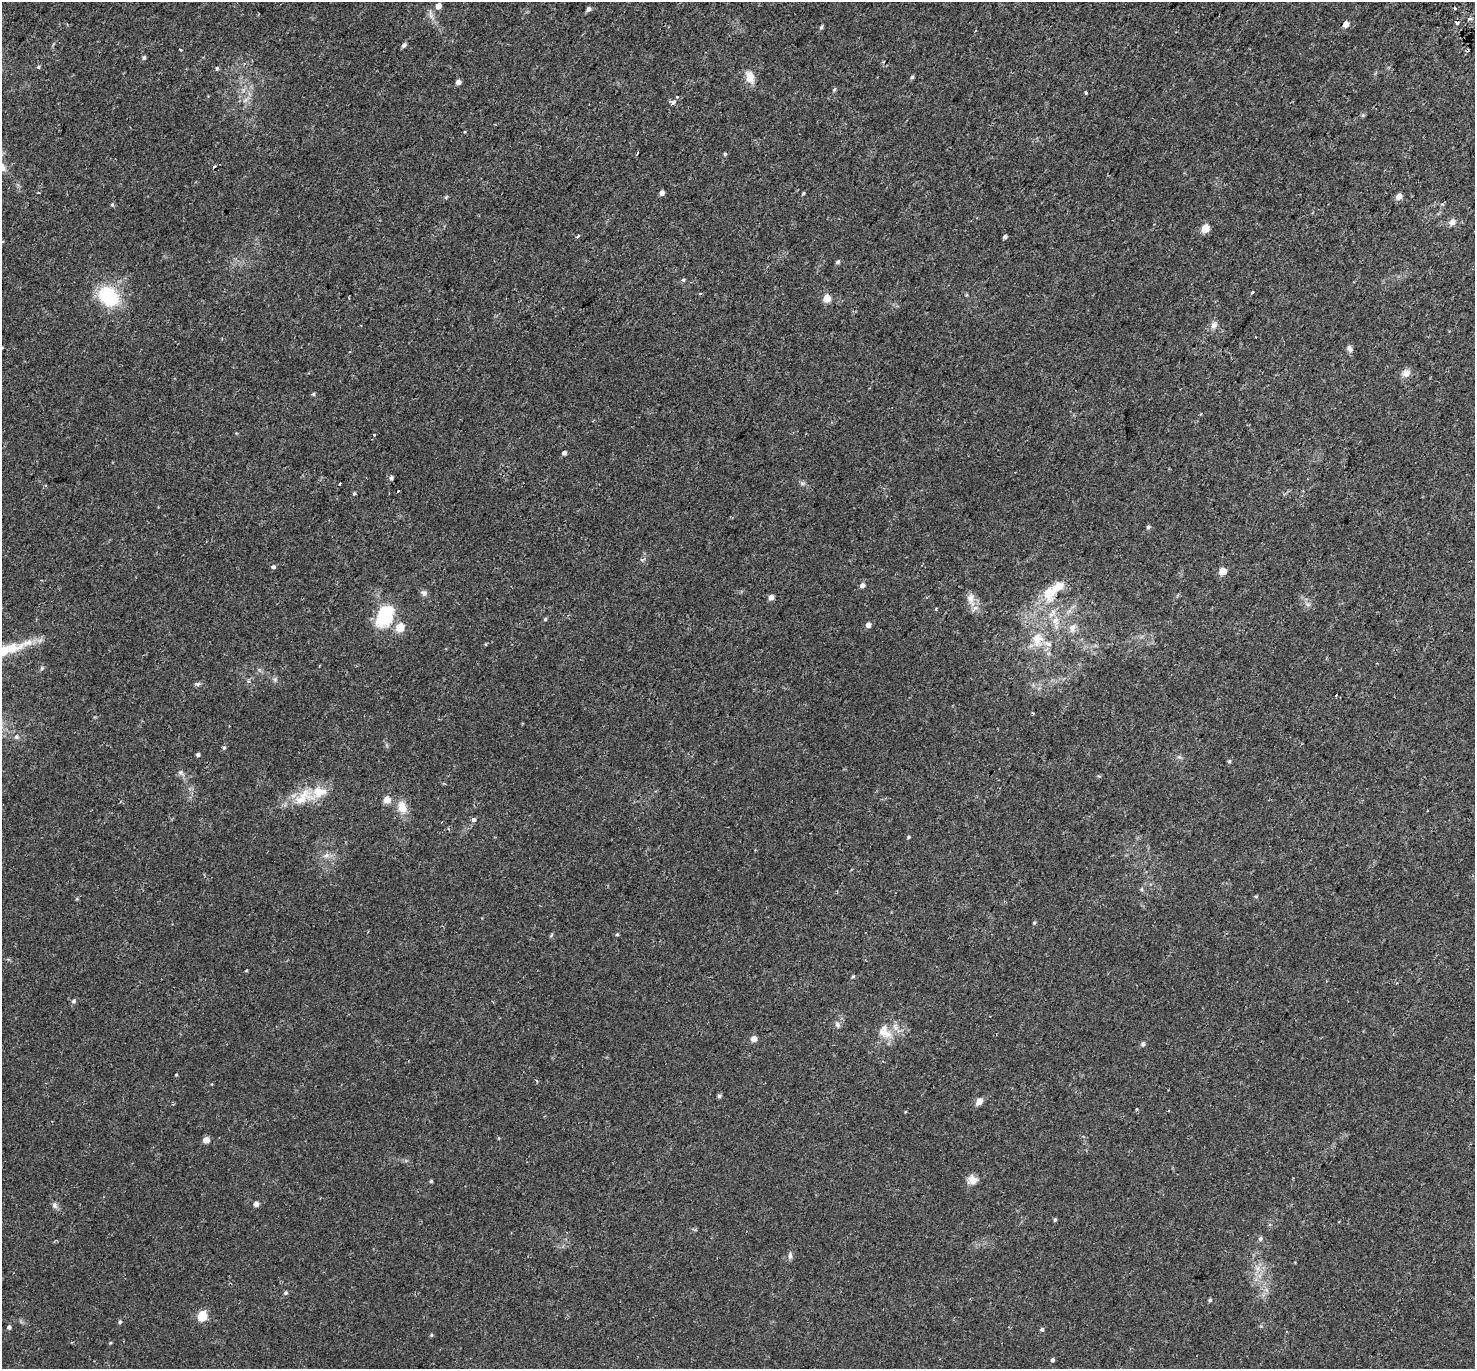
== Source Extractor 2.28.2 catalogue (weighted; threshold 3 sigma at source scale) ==
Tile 10 of 4 x 4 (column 2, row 3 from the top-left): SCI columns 1546-3018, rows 1655-3021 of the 6044 x 6110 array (HDU 1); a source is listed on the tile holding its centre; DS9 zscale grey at full resolution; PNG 1477 x 1371 px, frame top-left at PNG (2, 2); no overlay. Shown black and unused: <1% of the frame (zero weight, under 2 of 3 exposures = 5% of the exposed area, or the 3 px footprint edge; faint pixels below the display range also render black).
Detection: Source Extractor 2.28.2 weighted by HDU 2 'WHT'; one run over the whole footprint, this tile lists its part. Background 0.018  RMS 0.0031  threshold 0.0141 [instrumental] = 3 sigma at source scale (4.5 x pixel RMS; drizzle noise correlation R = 1.50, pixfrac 1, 0.0396/0.0396 arcsec/px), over >= 5 px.
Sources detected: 119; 4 cosmic-ray / hot-pixel residue — not listed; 3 inside a brighter listed object's ellipse — not listed separately; the other 112 listed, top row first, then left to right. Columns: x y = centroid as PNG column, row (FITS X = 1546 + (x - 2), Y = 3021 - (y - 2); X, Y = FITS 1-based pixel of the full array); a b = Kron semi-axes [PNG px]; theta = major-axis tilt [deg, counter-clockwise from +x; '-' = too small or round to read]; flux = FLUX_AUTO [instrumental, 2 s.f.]
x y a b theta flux
438 6 5 5 - 2.1
588 9 5 4 - 0.9
1454 9 3 3 - 1.2
1457 23 4 4 - 1.9
1345 24 5 4 - 2.7
821 27 6 4 60 0.46
404 45 6 4 46 0.88
181 50 3 2 - 0.39
144 57 6 4 74 0.47
38 67 5 4 - 0.39
217 68 6 4 -90 0.43
750 77 13 9 -72 3.7
912 77 5 5 - 0.41
458 82 5 4 - 1.6
243 90 7 4 89 0.7
834 90 6 4 61 0.44
1086 93 3 3 - 0.56
676 97 3 3 - 1
673 102 3 3 - 4.3
725 154 4 4 - 0.38
2 167 12 9 -58 2.3
214 167 4 3 - 0.28
38 192 3 3 - 0.74
662 193 5 4 - 1.2
803 193 4 3 - 0.33
1399 196 5 5 - 2.3
446 197 6 4 19 0.35
112 205 5 4 - 0.42
1452 222 8 7 - 1.4
1205 228 5 5 - 6.7
578 236 3 3 - 0.82
1005 237 4 4 - 0.69
837 262 6 5 - 0.53
683 280 5 4 - 0.42
1252 292 3 3 - 0.93
108 296 21 16 -40 18
827 298 5 5 - 6.3
1214 325 11 8 63 1.4
1349 349 10 7 -65 0.89
1406 373 10 8 35 1.9
313 394 5 4 - 0.44
374 435 3 3 - 0.69
564 453 4 4 - 0.78
391 478 6 5 - 0.58
802 483 7 4 -18 0.55
340 484 4 3 - 2.7
398 491 3 3 - 1.3
354 493 5 4 - 0.38
1148 527 5 4 - 0.5
274 567 4 3 - 1.7
1222 571 5 5 - 5.4
862 586 5 5 - 1
424 593 8 7 - 0.92
1050 593 23 16 69 7.2
771 597 5 4 - 1.6
971 599 19 10 -71 2.8
384 615 19 14 75 21
545 619 4 4 - 0.4
1055 621 12 11 - 3
868 625 5 4 - 1.5
400 628 5 5 - 8.7
1072 628 13 8 80 1.9
1037 639 20 15 84 5.9
2 651 58 13 20 15
42 668 6 5 - 0.45
275 680 6 5 - 0.58
198 684 7 5 -4 0.59
1336 695 3 2 - 0.62
1033 713 3 3 - 0.31
16 737 7 6 - 0.79
224 748 5 4 - 0.4
198 755 4 4 - 0.59
1229 761 6 4 67 0.44
181 773 8 7 - 0.85
302 798 33 14 42 7.6
387 800 5 5 - 4.1
402 807 15 11 -81 3.6
473 820 4 3 - 1.7
908 837 4 4 - 0.34
326 855 7 4 1 0.82
1256 896 5 3 - 0.32
1034 923 5 4 - 0.4
617 935 5 3 - 0.32
246 971 5 3 - 0.22
853 977 5 4 - 0.36
73 1001 6 6 - 0.64
837 1025 8 6 -59 0.81
885 1032 22 16 -54 5
754 1039 5 5 - 2.3
1143 1044 7 5 66 0.58
176 1075 3 3 - 0.26
719 1096 5 5 - 0.53
979 1101 9 7 47 1.6
1168 1111 3 2 - 0.23
206 1140 5 4 - 3.4
973 1180 11 11 - 2.2
431 1181 4 4 - 0.39
256 1204 5 5 - 1.6
54 1205 9 7 -71 0.94
1055 1220 4 4 - 0.43
1260 1239 6 5 - 0.62
790 1256 10 5 85 0.8
1258 1268 7 4 71 0.95
285 1293 5 5 - 0.54
1210 1300 5 4 - 0.46
202 1316 5 5 - 14
120 1322 5 4 - 0.45
9 1327 5 4 - 0.73
1042 1329 5 4 - 0.51
431 1335 4 4 - 0.35
110 1343 4 3 - 0.26
1052 1360 5 4 - 0.57
Isophote crosses this tile's border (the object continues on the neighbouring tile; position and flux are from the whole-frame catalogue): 2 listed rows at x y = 2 167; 2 651